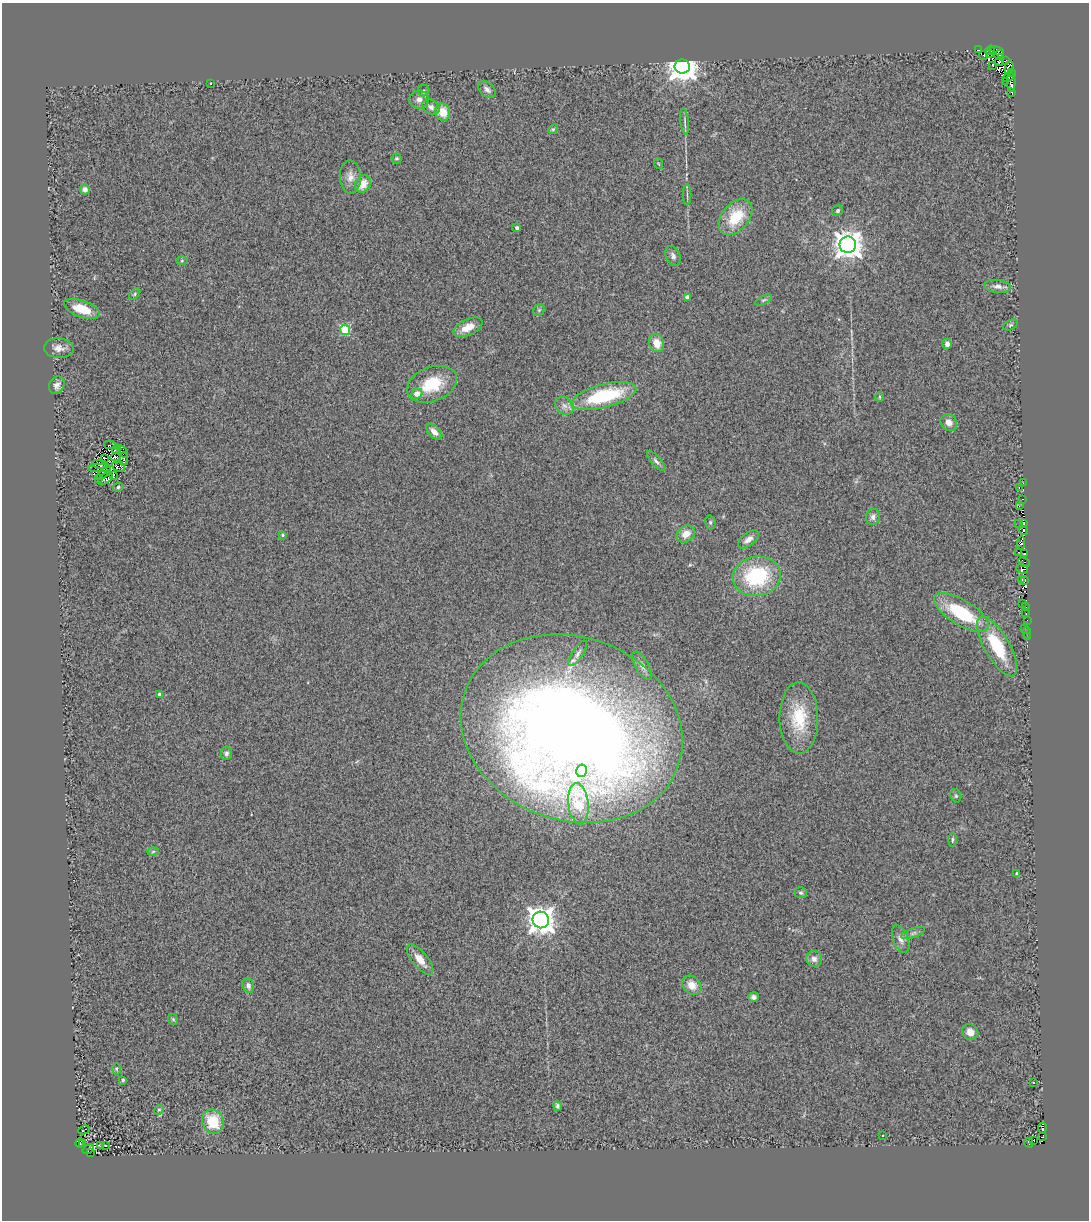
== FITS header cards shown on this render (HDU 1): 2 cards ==
NAXIS1  =                 1087
NAXIS2  =                 1218

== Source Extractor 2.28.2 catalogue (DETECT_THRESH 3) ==
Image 1087 x 1218 px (HDU 1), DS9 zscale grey, 1 PNG px = 1 image px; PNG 1091 x 1222 px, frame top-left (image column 1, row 1218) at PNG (2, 3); each listed source drawn as its Kron ellipse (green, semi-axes under 4 px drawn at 4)
Background 0.931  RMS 0.51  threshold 1.52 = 3 sigma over >= 5 px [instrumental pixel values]
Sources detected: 148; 7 with non-positive FLUX_AUTO (blend fragments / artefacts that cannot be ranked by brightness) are neither listed nor drawn; the other 141 listed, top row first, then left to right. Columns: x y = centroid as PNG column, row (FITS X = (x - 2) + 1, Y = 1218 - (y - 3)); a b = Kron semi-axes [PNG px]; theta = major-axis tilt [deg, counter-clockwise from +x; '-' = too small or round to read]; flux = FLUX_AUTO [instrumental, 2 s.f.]
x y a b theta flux
979 50 3 2 - 4600
990 50 5 3 - 890
996 51 7 2 -12 610
990 54 3 2 - 960
999 55 5 3 - 2000
983 56 4 2 - 64
1005 61 3 2 - 250
999 62 5 3 - 300
993 65 4 3 - 180
682 67 7 7 - 55000
1009 68 7 3 82 3400
1012 72 3 2 - 270
1009 76 8 3 37 760
1006 82 3 2 - 31
1011 82 10 4 -88 2600
211 83 2 2 - 30
487 89 10 6 -42 140
424 91 6 6 - 63
1012 92 3 2 - 120
419 99 9 9 - 230
431 107 9 7 -35 160
443 112 8 7 - 590
685 121 13 4 -83 89
553 129 5 4 - 44
396 158 5 5 - 54
659 164 5 3 - 31
350 177 16 10 -89 300
363 184 9 7 59 450
85 189 5 5 - 130
687 195 10 2 90 62
838 211 6 5 - 80
736 217 20 13 50 1200
517 228 4 4 - 110
848 245 8 8 - 47000
673 256 10 7 -66 150
182 261 6 4 2 45
998 286 13 6 -6 160
135 294 7 4 48 56
687 297 4 3 - 160
763 300 9 4 27 65
82 309 19 8 -19 800
539 310 6 5 - 67
1011 325 7 5 27 64
468 327 16 8 25 410
345 330 5 5 - 2100
657 343 9 7 -71 470
947 344 5 4 - 160
59 348 15 10 -4 270
432 384 26 17 21 1300
57 385 9 7 62 170
417 394 6 5 - 360
604 396 33 11 15 2800
880 397 5 3 - 31
564 406 10 8 -35 190
949 422 9 7 -50 240
434 432 10 5 -43 250
110 445 6 2 -11 48
117 449 4 4 - 55
123 451 6 4 -54 43
115 457 5 2 - 28
105 458 3 2 - 21
124 459 6 3 -81 20
656 461 12 5 -49 110
100 464 8 3 -8 18
119 467 7 4 -25 38
99 468 11 3 1 50
104 473 9 2 44 33
114 475 4 2 - 24
98 478 3 2 - 20
105 479 8 5 35 100
1023 483 3 2 - 31
118 487 5 4 - 51
1019 488 4 3 - 230
1023 499 3 2 - 75
1019 506 4 3 - 27
873 517 8 7 - 160
710 522 7 5 -77 67
1024 523 2 2 - 290
1019 524 2 2 - 18
1023 530 4 3 - 720
686 534 10 7 36 380
283 535 4 3 - 47
748 539 12 6 38 210
1021 543 7 3 86 160
1018 552 3 2 - 36
1025 554 3 2 - 230
1024 562 6 2 -25 380
1022 569 6 4 -24 490
757 576 24 19 10 2900
1022 579 3 2 - 460
1025 581 3 2 - 390
1022 604 2 2 - 36
1025 607 3 2 - 78
961 613 31 12 -32 2200
1026 613 2 2 - 64
1027 620 2 2 - 20
1024 628 4 2 - 180
1027 633 6 3 87 52
1027 637 2 2 - 21
997 646 34 12 -60 1900
578 653 15 5 57 140
642 666 16 6 -60 180
159 694 4 3 - 95
799 718 35 19 -89 1500
571 729 113 92 -20 60000
226 753 7 5 84 110
581 771 6 5 - 760
956 796 7 5 -75 59
578 804 21 10 -84 1900
952 840 7 3 89 50
153 851 6 4 2 42
1017 873 3 3 - 64
801 893 6 5 - 60
541 920 8 8 - 41000
913 933 12 4 20 120
901 939 15 7 -69 200
814 959 8 7 - 190
420 960 18 8 -50 410
692 985 10 8 -47 400
248 986 7 5 -70 140
754 997 5 5 - 110
173 1019 6 4 -66 55
970 1032 8 7 - 320
116 1069 6 4 -89 40
123 1080 4 4 - 51
1033 1082 3 3 - 68
557 1106 5 4 - 71
159 1110 5 4 - 42
213 1122 12 10 -65 1200
1042 1128 5 3 - 450
84 1130 6 2 27 30
882 1135 3 2 - 44
1043 1136 2 2 - 45
1034 1140 2 2 - 91
80 1143 4 2 - 50
1028 1143 5 2 - 86
83 1144 3 2 - 59
100 1145 3 2 - 26
105 1146 3 3 - 32
88 1149 6 3 37 39
90 1152 3 2 - 51
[7 non-positive-flux detections neither listed nor drawn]